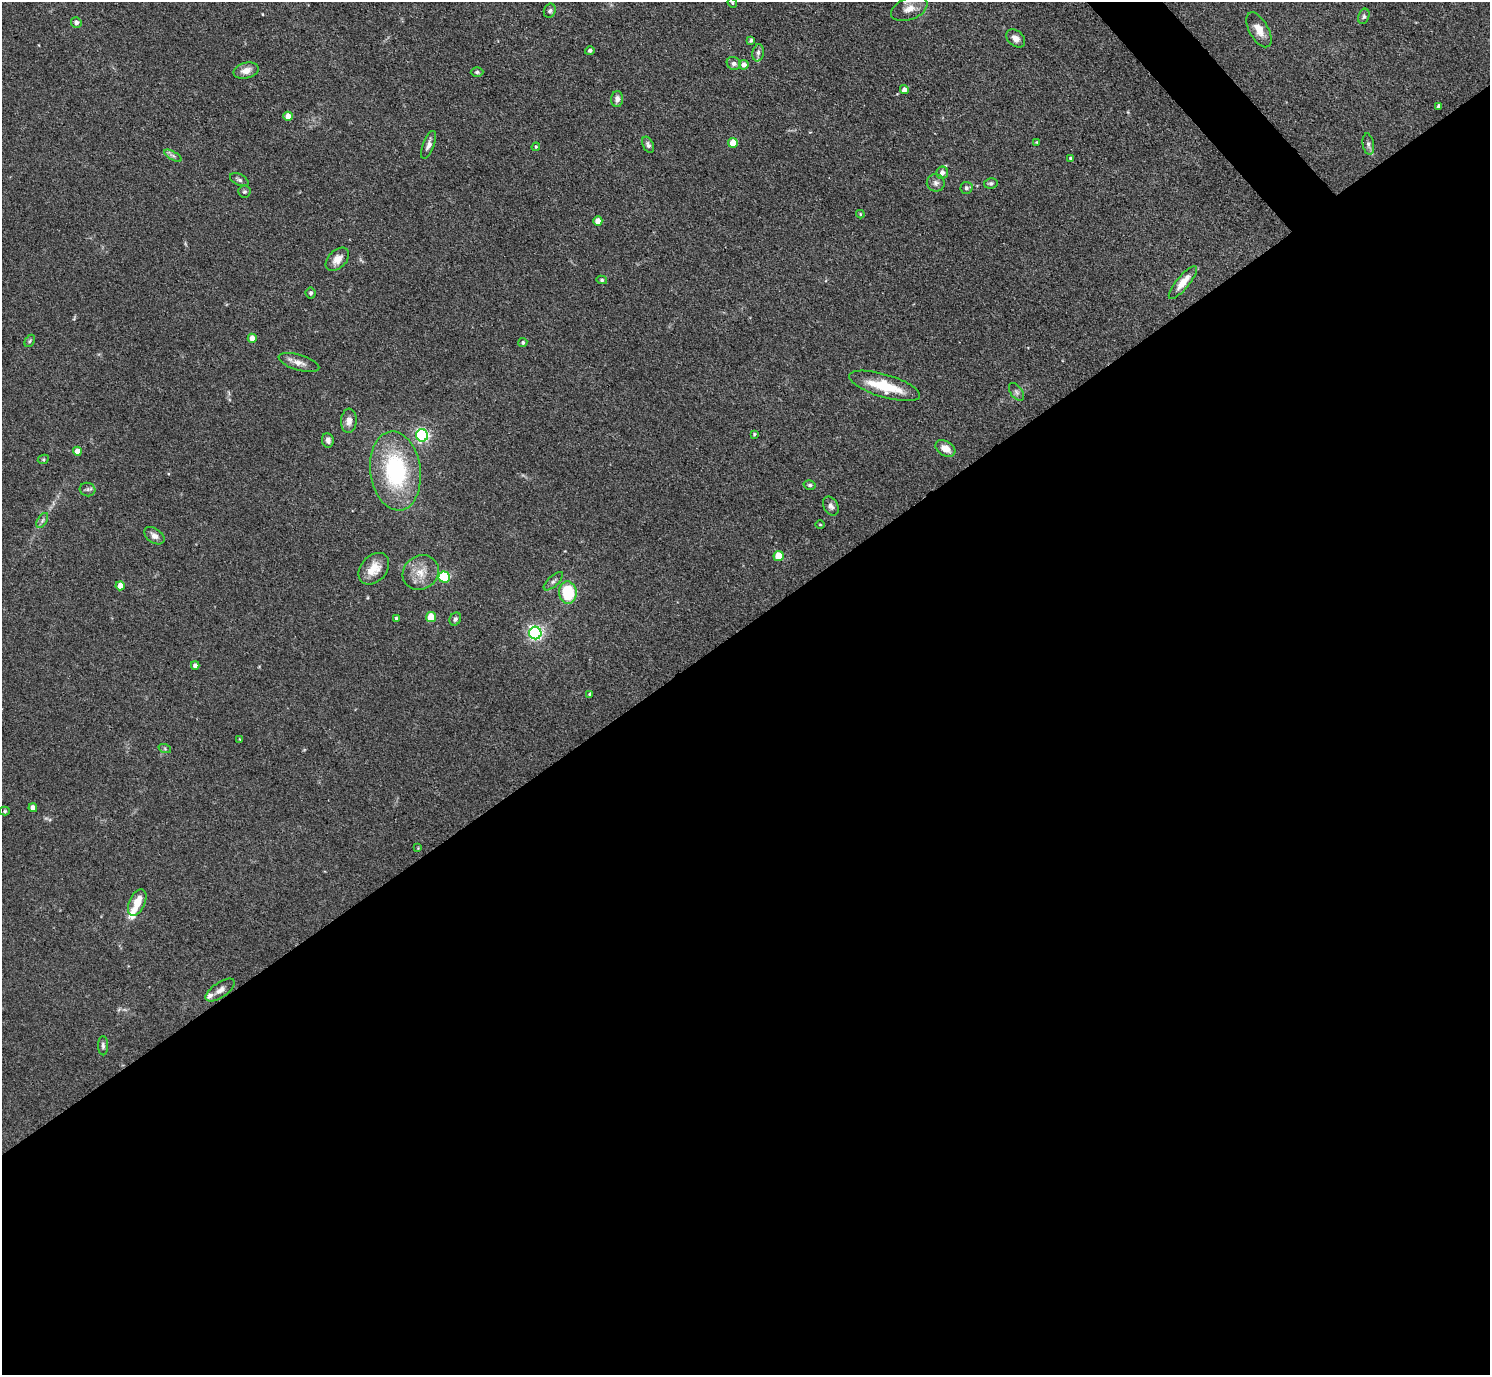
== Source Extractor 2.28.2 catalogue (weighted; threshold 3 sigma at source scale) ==
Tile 15 of 4 x 4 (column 3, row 4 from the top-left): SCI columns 2977-4464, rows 299-1671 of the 5953 x 5949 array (HDU 1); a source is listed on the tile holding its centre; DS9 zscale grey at full resolution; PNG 1492 x 1377 px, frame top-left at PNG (2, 2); each listed source drawn as its Kron ellipse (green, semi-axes under 4 px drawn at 4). Shown black and unused: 55% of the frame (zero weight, under 3 of 4 exposures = <1% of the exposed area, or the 3 px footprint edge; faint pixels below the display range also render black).
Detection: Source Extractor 2.28.2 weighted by HDU 2 'WHT'; one run over the whole footprint, this tile lists its part. Background 0.0829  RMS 0.0055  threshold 0.0246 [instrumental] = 3 sigma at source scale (4.5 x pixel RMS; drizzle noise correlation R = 1.50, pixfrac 1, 0.05/0.05 arcsec/px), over >= 5 px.
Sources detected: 81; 2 inside a brighter listed object's ellipse — not listed separately; the other 79 listed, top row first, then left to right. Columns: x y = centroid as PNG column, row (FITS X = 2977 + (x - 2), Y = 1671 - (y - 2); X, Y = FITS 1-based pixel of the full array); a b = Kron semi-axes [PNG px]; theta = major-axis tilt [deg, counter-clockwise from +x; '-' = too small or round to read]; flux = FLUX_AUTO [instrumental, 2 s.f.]
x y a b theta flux
732 3 5 4 - 0.75
909 9 19 11 22 6.3
550 11 7 6 - 1.2
1364 16 8 5 69 1.1
76 23 5 5 - 1.9
1259 30 19 9 -61 6.1
1016 38 10 7 -42 3
751 40 4 3 - 0.88
590 51 5 4 - 1.3
758 53 8 5 81 1.8
734 63 7 6 - 1.6
744 65 5 5 - 2.9
246 71 13 7 14 4.9
477 72 6 4 1 0.96
904 90 4 4 - 2.7
617 99 8 6 88 2.8
1439 106 4 4 - 2.2
288 116 4 4 - 4.7
1037 142 4 3 - 0.59
733 143 5 4 - 10
1368 144 11 5 -81 1.8
429 145 15 5 69 2.5
648 145 8 5 -63 1.5
536 147 4 4 - 0.58
173 156 10 4 -29 1.5
1071 158 4 3 - 1.1
942 173 6 6 - 2.9
239 180 10 5 -25 1.5
936 183 9 8 - 2.3
991 183 7 5 10 1.2
966 188 6 6 - 1.2
244 192 6 6 - 0.98
860 214 4 4 - 0.52
598 221 4 4 - 7.2
337 259 14 9 44 4.6
602 280 5 4 - 0.82
1183 282 20 6 50 6.7
311 293 5 5 - 0.96
252 338 4 4 - 5.1
30 341 7 4 60 0.95
523 342 4 4 - 1
299 363 21 7 -17 4.1
885 386 37 11 -16 22
1016 392 10 6 -54 1.6
349 421 12 8 86 3.9
754 434 3 3 - 0.68
422 435 6 6 - 110
328 440 7 6 - 2
945 448 11 7 -31 5.6
77 451 4 4 - 6
43 459 6 4 28 0.75
395 471 40 25 -83 59
810 485 6 4 -14 1.1
88 489 8 6 -16 1.4
831 506 10 7 -63 2.2
42 521 8 4 59 1.3
820 525 4 3 - 0.46
154 536 11 7 -34 2.8
779 556 5 5 - 13
374 569 18 13 48 8.7
421 573 19 16 35 8.9
444 577 5 5 - 41
553 581 12 5 43 1.7
120 586 4 4 - 5.4
568 593 11 9 -84 24
431 617 5 5 - 14
396 619 4 3 - 1.1
455 619 7 5 62 1.4
535 633 6 6 - 140
195 665 4 4 - 2
590 694 4 3 - 0.99
240 739 3 3 - 0.47
165 749 6 4 -19 0.82
33 808 4 4 - 3.2
5 811 5 4 - 0.75
418 848 4 4 - 0.5
137 902 14 8 66 8.1
220 990 17 7 34 3.5
103 1046 9 5 -89 1.4
Isophote crosses this tile's border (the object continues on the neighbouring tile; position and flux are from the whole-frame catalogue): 1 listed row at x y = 909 9